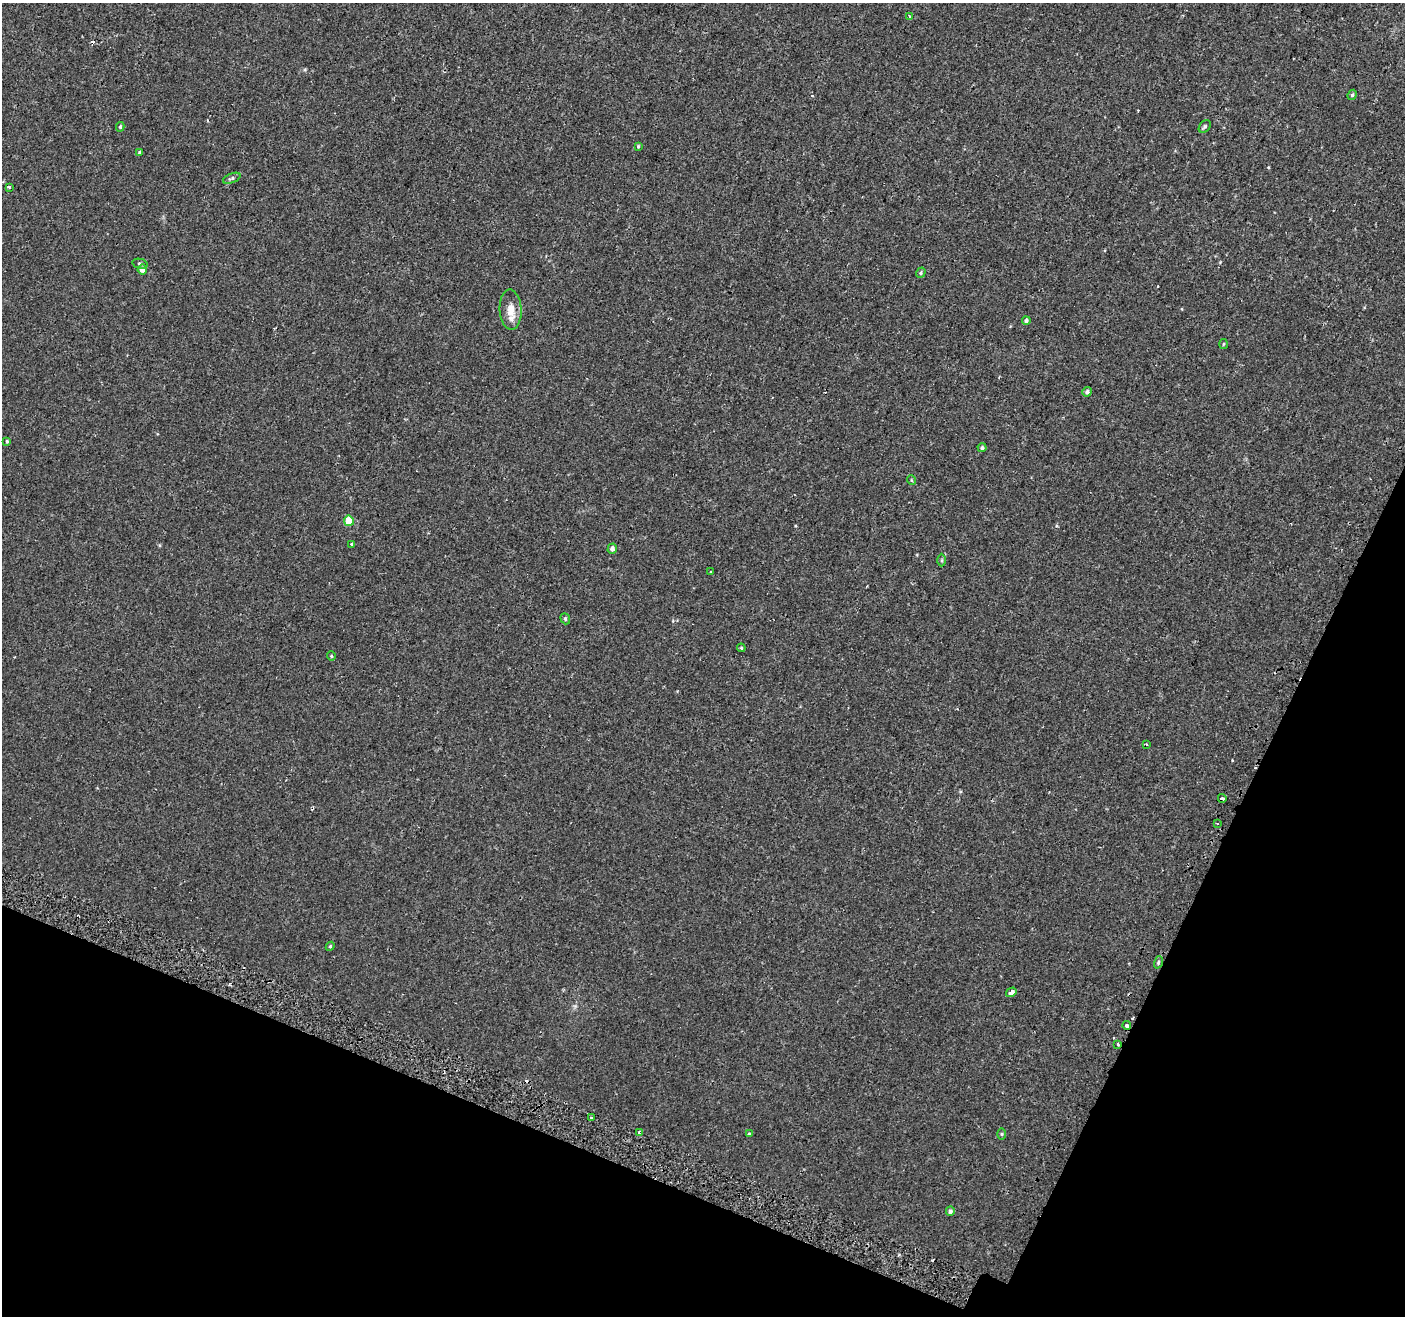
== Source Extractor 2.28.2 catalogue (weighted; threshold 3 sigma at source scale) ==
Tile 15 of 4 x 4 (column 3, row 4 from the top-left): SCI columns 2862-4264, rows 259-1572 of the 5713 x 5842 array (HDU 1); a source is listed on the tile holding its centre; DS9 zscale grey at full resolution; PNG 1407 x 1318 px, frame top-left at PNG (2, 3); each listed source drawn as its Kron ellipse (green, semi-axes under 4 px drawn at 4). Shown black and unused: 21% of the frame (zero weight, under 2 of 3 exposures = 3% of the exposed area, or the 3 px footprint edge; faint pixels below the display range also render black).
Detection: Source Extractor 2.28.2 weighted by HDU 2 'WHT'; one run over the whole footprint, this tile lists its part. Background -4.00e-04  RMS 0.0031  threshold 0.0139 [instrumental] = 3 sigma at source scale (4.5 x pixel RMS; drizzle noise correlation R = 1.50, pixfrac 1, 0.0396/0.0396 arcsec/px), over >= 5 px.
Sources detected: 45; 6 cosmic-ray / hot-pixel residue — neither listed nor drawn; the other 39 listed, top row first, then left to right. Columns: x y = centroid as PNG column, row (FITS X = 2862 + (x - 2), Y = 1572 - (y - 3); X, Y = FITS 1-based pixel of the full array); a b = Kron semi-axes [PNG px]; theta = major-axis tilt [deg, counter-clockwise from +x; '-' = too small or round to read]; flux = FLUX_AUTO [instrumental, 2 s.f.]
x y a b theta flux
909 16 3 3 - 0.34
1352 95 5 4 - 0.48
120 127 5 4 - 0.4
1205 127 7 5 50 0.53
638 146 4 3 - 0.36
140 153 4 4 - 0.55
232 178 9 4 22 0.6
9 187 3 3 - 1.2
140 264 8 4 -13 0.49
142 270 5 4 - 1.7
921 273 5 4 - 0.44
511 310 20 11 -87 3.7
1026 321 4 4 - 0.65
1223 344 5 3 - 0.27
1087 392 5 5 - 0.77
7 441 4 3 - 0.32
982 448 4 4 - 0.55
911 480 5 3 - 0.26
349 521 5 5 - 6.1
352 544 3 3 - 0.42
612 549 5 4 - 0.94
942 560 6 4 -90 0.43
711 571 3 3 - 0.93
565 619 6 4 -69 0.42
741 648 4 3 - 0.31
331 656 5 4 - 0.32
1146 745 3 3 - 0.74
1222 798 4 3 - 2.1
1217 824 3 2 - 0.4
330 946 4 4 - 0.35
1158 962 6 4 72 0.43
1011 992 5 4 - 4.4
1127 1026 4 2 - 2.5
1117 1044 3 2 - 0.6
591 1118 3 3 - 0.65
639 1132 4 3 - 0.5
749 1134 4 4 - 0.4
1001 1134 6 4 -90 0.34
950 1211 5 4 - 0.64
Overlapping masked pixels (flux is a lower limit): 3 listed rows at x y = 1222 798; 1127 1026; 1117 1044